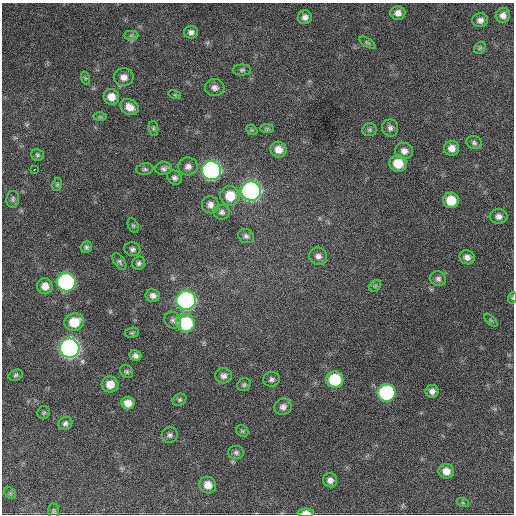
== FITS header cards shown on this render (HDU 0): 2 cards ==
NAXIS1  =                  512 / Axis length
NAXIS2  =                  512 / Axis length

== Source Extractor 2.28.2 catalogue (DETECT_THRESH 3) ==
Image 512 x 512 px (HDU 0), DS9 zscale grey, 1 PNG px = 1 image px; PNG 516 x 516 px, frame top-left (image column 1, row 512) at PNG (2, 3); each listed source drawn as its Kron ellipse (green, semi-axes under 4 px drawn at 4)
Background 653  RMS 26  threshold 77.1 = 3 sigma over >= 5 px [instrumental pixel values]
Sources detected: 87; all 87 listed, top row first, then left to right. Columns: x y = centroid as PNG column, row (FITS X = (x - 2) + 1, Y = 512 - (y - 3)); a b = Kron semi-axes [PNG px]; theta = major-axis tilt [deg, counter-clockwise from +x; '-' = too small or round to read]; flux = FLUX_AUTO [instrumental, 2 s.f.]
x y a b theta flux
398 13 7 7 - 10000
503 15 7 7 - 9400
305 17 7 7 - 8100
480 20 8 7 - 8000
191 32 7 6 - 6500
131 35 7 4 -1 3500
367 43 9 4 -31 3000
480 48 6 5 - 2700
242 70 9 5 1 3800
124 77 10 9 - 12000
85 78 7 4 -72 2400
215 88 10 8 -4 7800
175 95 6 4 -17 2000
111 97 8 7 - 16000
129 107 9 7 -30 16000
100 117 7 4 0 2500
153 128 7 5 -84 3100
390 128 8 8 - 6600
267 129 7 4 -1 2700
252 130 6 4 -42 2400
370 130 7 6 - 3600
474 143 8 6 -19 4500
452 148 7 7 - 13000
278 150 8 7 - 16000
404 151 9 8 - 11000
37 155 6 6 - 3200
398 164 9 8 - 35000
188 166 10 9 - 9400
34 169 3 2 - 2700
145 169 8 5 8 3800
164 169 8 6 5 5600
211 171 9 9 - 740000
174 178 7 6 - 5500
57 185 7 5 78 2600
251 191 10 9 - 780000
230 196 10 9 - 39000
13 199 8 6 82 4200
451 200 8 7 - 37000
210 205 9 8 - 9100
222 212 8 7 - 5600
499 216 9 7 -1 8400
133 226 7 5 -62 2800
246 236 8 7 - 5300
86 247 6 5 - 4000
132 249 8 7 - 5200
318 256 9 8 - 8200
467 257 8 7 - 8800
119 262 9 5 -53 3900
139 263 7 6 - 4700
438 279 8 7 - 5400
66 282 9 9 - 400000
45 286 8 7 - 15000
375 286 6 5 - 3200
153 296 7 6 - 7600
512 298 6 3 72 2000
186 300 9 9 - 620000
173 320 9 7 -52 6000
491 320 8 3 -45 2100
74 322 10 8 17 37000
186 323 9 9 - 110000
132 333 7 5 7 2800
70 348 10 9 - 920000
135 356 6 5 - 6000
127 372 7 5 -45 3300
16 375 7 5 18 3500
224 376 8 7 - 7500
272 379 8 7 - 5800
335 380 8 8 - 82000
110 384 8 8 - 20000
244 385 7 6 - 3500
432 391 6 6 - 8300
387 393 9 8 - 230000
179 400 7 5 31 3200
128 403 7 6 - 15000
283 407 9 8 - 8000
44 413 7 6 - 2900
65 423 7 6 - 5100
242 431 7 5 -43 3000
170 435 8 7 - 5600
236 452 8 6 0 4600
446 471 8 7 - 15000
330 480 7 7 - 7800
208 485 8 8 - 17000
10 493 6 5 - 3000
463 503 6 4 -19 2300
53 511 7 5 -89 3000
306 513 8 4 0 13000
At the frame edge (FLAGS 8, measured only in part): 2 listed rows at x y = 512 298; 306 513